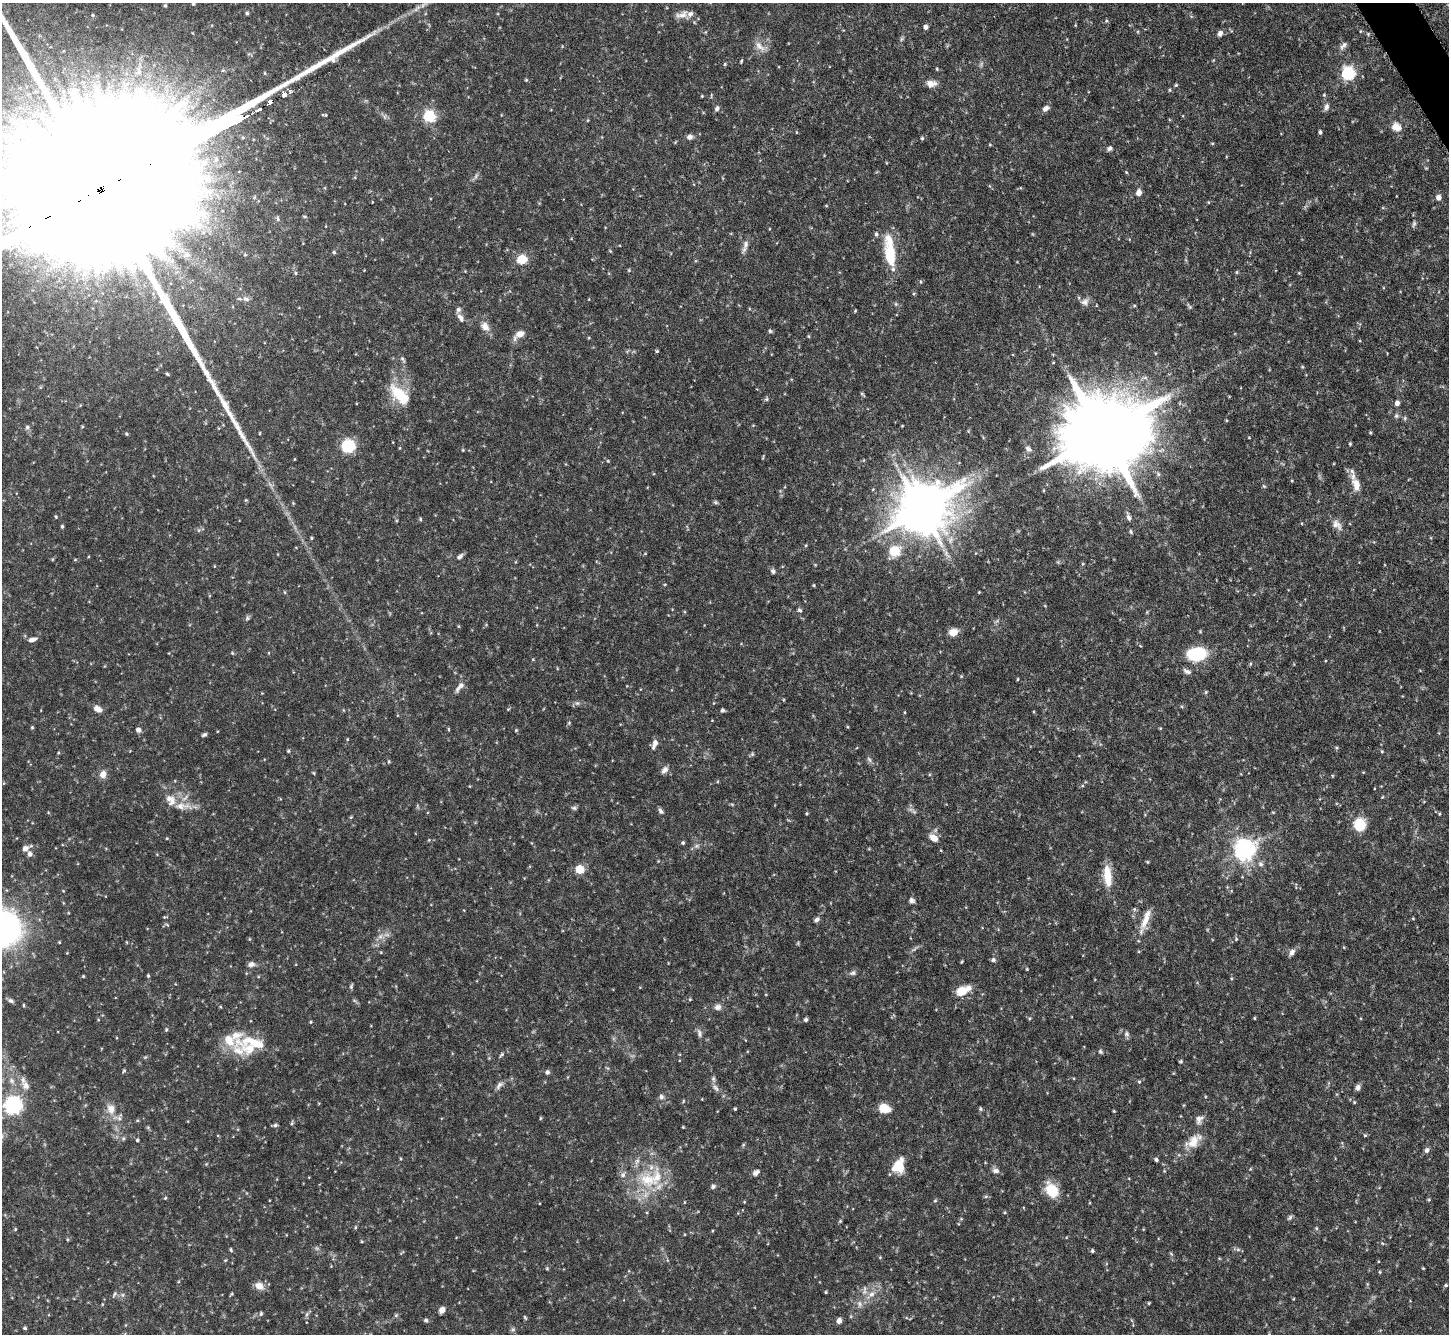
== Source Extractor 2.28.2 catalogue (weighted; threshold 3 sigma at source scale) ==
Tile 10 of 4 x 4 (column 2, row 3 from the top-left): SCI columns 1451-2897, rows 1630-2961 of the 5793 x 5783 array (HDU 1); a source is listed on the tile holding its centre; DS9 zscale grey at full resolution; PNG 1451 x 1336 px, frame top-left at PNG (2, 3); no overlay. Shown black and unused: <1% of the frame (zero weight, under 4 of 8 exposures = <1% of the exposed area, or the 3 px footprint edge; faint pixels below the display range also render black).
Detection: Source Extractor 2.28.2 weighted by HDU 2 'WHT'; one run over the whole footprint, this tile lists its part. Background 0.112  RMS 0.0044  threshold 0.0178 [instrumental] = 3 sigma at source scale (4.09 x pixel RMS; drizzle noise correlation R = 1.36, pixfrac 0.8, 0.05/0.05 arcsec/px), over >= 5 px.
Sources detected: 317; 3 too faint to see at this stretch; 4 inside a brighter object's white glare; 1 long thin detection or spike segment (spike, bleed or trail) — not listed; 13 inside a brighter listed object's ellipse — not listed separately; the other 296 listed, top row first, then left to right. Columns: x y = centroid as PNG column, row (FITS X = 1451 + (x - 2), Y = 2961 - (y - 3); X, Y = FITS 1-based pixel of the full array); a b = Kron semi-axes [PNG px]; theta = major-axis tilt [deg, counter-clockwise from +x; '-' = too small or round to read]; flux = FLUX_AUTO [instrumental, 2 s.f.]
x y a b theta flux
193 4 5 4 - 0.67
165 5 5 4 - 0.49
247 13 5 5 - 0.59
93 15 4 4 - 0.41
682 15 18 9 15 3.2
1106 21 5 4 - 0.49
926 27 4 4 - 1.4
1360 31 5 3 - 0.37
1220 33 8 6 60 1.6
759 46 18 9 -47 3.5
1343 46 13 6 49 1.6
741 61 5 3 - 0.47
725 64 4 4 - 0.49
937 69 4 4 - 0.45
1348 74 6 6 - 73
526 80 4 4 - 0.44
931 83 13 8 3 2.8
1176 85 4 4 - 0.52
290 90 3 3 - 9.6
1170 90 4 4 - 0.53
284 94 4 3 - 22
711 95 7 3 85 0.41
1324 95 5 4 - 0.46
702 96 3 3 - 0.37
270 101 5 3 - 28
1326 107 10 6 78 1.5
717 108 7 5 62 1.2
1046 108 9 6 35 1.9
258 110 6 3 31 7.4
429 116 6 5 - 53
29 121 12 7 13 3.5
1396 127 12 10 -30 3.8
796 132 5 3 - 0.32
1320 132 4 3 - 0.83
7 136 18 8 59 6.3
689 137 7 6 - 1.7
922 138 5 5 - 0.57
1212 143 5 3 - 0.38
990 145 5 3 - 0.35
1109 148 7 6 - 1.2
1426 168 4 4 - 0.37
1126 172 4 3 - 0.38
1139 192 5 5 - 3.3
254 197 6 3 71 0.44
1438 197 7 6 - 1.8
305 216 6 3 -9 0.45
278 219 8 4 -74 0.83
1414 224 9 5 66 0.88
876 234 6 5 - 0.93
746 244 14 8 78 2.3
334 252 5 4 - 0.53
890 252 38 11 -83 18
186 255 9 7 -16 2.1
245 255 5 3 - 0.39
521 259 6 5 - 15
629 270 5 4 - 0.42
1237 272 5 3 - 0.41
295 273 5 4 - 0.49
1299 273 5 4 - 0.39
914 293 5 3 - 0.39
246 299 11 7 -24 1.8
1085 302 11 9 44 2
1134 305 5 3 - 0.41
1189 306 11 4 -52 0.84
855 311 4 3 - 0.37
461 318 12 7 -58 1.9
485 326 13 10 -57 3.5
770 331 5 5 - 0.69
519 334 16 8 35 3.3
809 336 5 3 - 0.41
589 338 4 3 - 0.38
657 351 4 4 - 0.51
403 359 11 4 -58 0.89
1053 362 4 3 - 0.33
1302 367 4 4 - 0.4
167 374 4 3 - 0.48
399 394 24 15 -43 13
862 394 8 3 -40 0.5
766 399 5 5 - 0.65
1397 403 5 4 - 2.1
1396 416 7 6 - 0.96
902 426 4 3 - 0.31
27 427 7 6 - 1.1
82 427 4 4 - 0.4
1370 432 5 3 - 0.41
260 433 4 3 - 0.33
1103 433 27 20 23 6000
126 434 5 4 - 0.49
1350 444 3 3 - 0.46
348 446 13 12 - 14
400 448 5 3 - 0.31
1028 449 9 6 -36 1.5
463 450 4 3 - 0.39
294 459 4 3 - 0.29
608 461 4 3 - 0.37
1292 481 4 3 - 0.3
1356 484 17 9 -75 4.9
1264 486 6 4 -44 0.49
246 500 5 5 - 0.43
716 502 7 5 -21 0.62
922 510 15 13 -9 1600
56 516 5 3 - 0.41
1129 517 10 6 -70 1.4
420 519 5 4 - 0.53
1337 525 17 9 -46 2.9
62 526 4 3 - 0.66
199 530 6 4 71 0.61
1131 532 6 5 - 0.71
311 538 4 3 - 0.45
806 545 5 4 - 0.41
894 551 8 7 - 16
645 554 5 3 - 0.35
460 557 10 5 44 1.3
75 560 5 3 - 0.39
773 571 6 5 - 1.1
814 585 5 3 - 0.39
284 592 5 3 - 0.38
979 592 4 3 - 0.32
1045 606 5 3 - 0.31
799 610 6 5 - 0.77
247 618 7 5 77 0.8
997 621 7 4 37 0.74
458 626 5 3 - 0.37
953 632 11 9 12 3.4
32 639 11 5 16 1.7
232 653 5 4 - 0.47
269 653 4 3 - 0.3
1200 653 13 10 -41 18
1250 664 5 3 - 0.44
1420 670 5 3 - 0.3
1187 671 11 6 -24 1.5
1018 679 5 3 - 0.35
460 687 17 6 51 2.3
1206 692 5 4 - 0.47
577 703 7 6 - 1
98 709 10 7 -31 2.6
508 709 5 3 - 0.37
722 710 4 4 - 0.91
905 712 4 3 - 0.33
569 723 5 4 - 0.48
32 727 5 4 - 0.49
1160 728 4 4 - 0.37
448 729 5 3 - 0.38
138 730 6 5 - 1.6
516 730 5 4 - 0.4
204 735 7 4 31 0.79
347 739 5 3 - 0.33
655 744 11 5 69 2.4
288 751 5 4 - 0.49
1382 751 5 4 - 0.44
752 754 6 5 - 0.66
869 759 9 5 -62 1
389 762 5 4 - 0.48
665 770 10 6 50 1.9
103 774 7 6 - 3.9
470 786 4 3 - 0.3
1382 797 5 3 - 0.35
171 800 18 13 -57 5.3
574 808 7 5 -9 0.85
661 811 8 6 -55 1.1
807 813 5 3 - 0.43
1439 814 5 4 - 0.51
351 817 5 4 - 0.44
1359 824 10 9 - 16
167 838 5 3 - 0.33
933 838 11 8 -36 3.6
683 843 5 5 - 0.58
696 846 8 5 31 1
25 848 7 7 - 2.2
1245 850 8 7 - 300
30 854 7 6 - 1.6
1147 862 4 3 - 0.42
1261 864 7 7 - 1.3
579 869 5 5 - 18
1107 876 27 10 -84 8.4
63 891 5 4 - 0.34
911 900 7 6 - 1.4
165 917 6 3 2 0.42
1413 918 4 3 - 0.34
1146 919 32 8 71 5.8
817 920 8 5 40 1.4
167 924 7 2 -22 0.38
2 928 36 34 2 140
380 936 8 6 45 1.7
249 939 4 4 - 0.38
1236 939 6 5 - 0.62
59 942 4 3 - 0.39
798 943 5 4 - 0.45
381 952 4 3 - 0.34
1292 952 9 7 55 1.8
67 953 3 3 - 0.29
993 960 6 5 - 1
961 962 4 3 - 0.41
251 964 9 6 11 1.8
1027 969 5 3 - 0.4
853 973 9 6 19 1.2
83 976 4 4 - 0.4
148 976 4 3 - 0.49
1231 978 4 3 - 0.39
351 986 7 4 79 0.66
962 990 16 8 25 8
690 999 5 4 - 0.41
11 1001 8 5 -26 1.2
23 1005 5 3 - 0.39
718 1007 9 8 - 1.9
1254 1018 4 3 - 0.37
806 1020 5 4 - 0.82
311 1022 4 4 - 0.41
166 1030 5 4 - 0.57
699 1033 13 6 -74 1.6
1127 1034 8 7 - 1.2
253 1042 49 15 -9 14
1100 1051 7 5 -46 0.72
501 1055 9 5 50 0.86
1181 1061 5 5 - 0.56
124 1071 5 4 - 0.51
547 1072 6 5 - 0.98
11 1081 9 7 -47 1.8
1139 1082 5 4 - 0.55
25 1085 16 11 -54 3.9
499 1085 13 6 48 1.7
1358 1087 7 6 - 1.4
715 1088 13 6 -49 1.8
661 1097 8 6 -77 1.3
683 1101 5 3 - 0.37
1354 1102 5 3 - 0.41
13 1106 7 7 - 160
884 1108 10 7 -17 9
111 1109 16 12 -73 4.8
735 1109 4 3 - 0.48
980 1109 5 5 - 0.62
1114 1111 4 3 - 0.35
540 1118 5 3 - 0.42
1199 1119 12 9 66 2.3
137 1120 5 3 - 0.4
292 1123 7 4 74 0.57
275 1125 6 4 18 0.88
148 1127 6 4 -1 0.48
683 1127 3 3 - 0.35
1365 1135 5 4 - 0.46
123 1138 7 5 70 0.72
137 1140 4 4 - 0.63
1193 1142 21 13 47 6.9
743 1145 5 4 - 0.47
1427 1150 7 6 - 1.2
401 1159 5 3 - 0.4
1156 1160 4 4 - 0.91
899 1166 14 11 73 9.7
1250 1169 5 3 - 0.34
996 1170 11 7 -18 1.5
1164 1171 4 4 - 0.36
756 1172 9 6 35 1.5
647 1179 30 23 -30 21
713 1186 6 6 - 1
1052 1190 14 10 -56 13
986 1196 6 5 - 0.66
165 1198 5 4 - 0.48
935 1201 5 4 - 0.51
684 1202 5 3 - 0.29
744 1202 4 3 - 0.32
1290 1217 8 5 50 0.86
961 1219 5 4 - 0.45
840 1221 5 4 - 0.47
355 1227 6 3 88 0.46
1316 1228 5 5 - 0.56
15 1229 5 4 - 0.4
67 1239 4 3 - 0.4
362 1241 4 3 - 0.38
1238 1249 7 4 0 0.87
231 1250 5 3 - 0.59
1092 1251 5 4 - 0.68
880 1257 4 4 - 0.4
225 1260 5 3 - 0.4
1423 1268 3 3 - 0.34
547 1269 5 4 - 0.5
1380 1272 4 4 - 0.46
1446 1285 4 4 - 0.46
259 1286 12 9 -31 3.3
826 1292 3 3 - 0.46
114 1294 9 5 57 0.86
232 1294 5 4 - 0.46
871 1294 9 8 - 2.7
123 1295 6 4 89 0.7
1293 1299 4 3 - 0.3
1149 1303 4 3 - 0.4
102 1304 4 3 - 0.29
859 1304 9 6 89 1.5
442 1310 8 6 49 1.9
261 1314 6 5 - 0.65
307 1314 6 6 - 0.9
396 1315 7 4 45 0.64
525 1317 7 4 -63 0.53
426 1320 5 4 - 0.92
839 1321 5 4 - 2.6
25 1328 4 3 - 0.63
513 1329 7 5 -44 0.82
Isophote crosses this tile's border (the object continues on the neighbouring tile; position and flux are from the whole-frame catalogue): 2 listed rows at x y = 193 4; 2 928